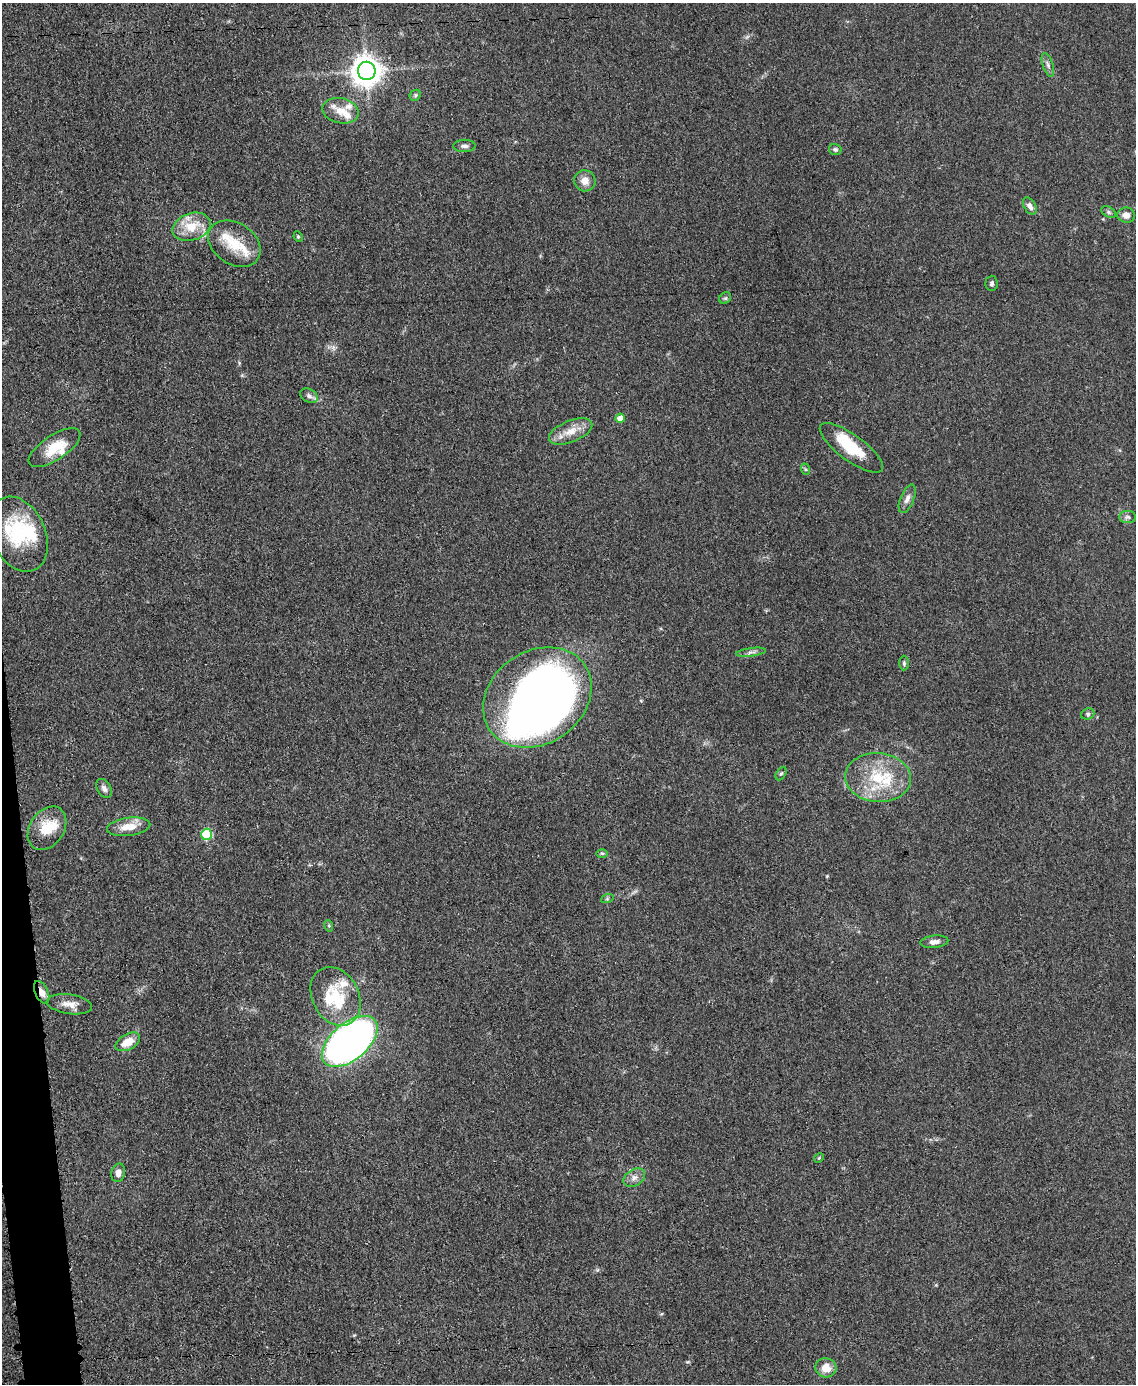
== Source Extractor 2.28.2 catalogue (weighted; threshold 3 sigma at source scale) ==
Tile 7 of 4 x 3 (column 3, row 2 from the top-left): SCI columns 2270-3403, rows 1626-3007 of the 4542 x 4526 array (HDU 1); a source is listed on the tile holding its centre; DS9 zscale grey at full resolution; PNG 1138 x 1386 px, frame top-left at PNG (2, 3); each listed source drawn as its Kron ellipse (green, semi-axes under 4 px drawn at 4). Shown black and unused: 2% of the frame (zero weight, under 3 of 5 exposures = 1% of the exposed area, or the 3 px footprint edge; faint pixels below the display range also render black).
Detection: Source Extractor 2.28.2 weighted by HDU 2 'WHT'; one run over the whole footprint, this tile lists its part. Background 0.0625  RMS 0.0059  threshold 0.0264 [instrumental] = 3 sigma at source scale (4.5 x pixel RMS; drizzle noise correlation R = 1.50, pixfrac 1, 0.05/0.05 arcsec/px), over >= 5 px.
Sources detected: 60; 3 inside a brighter object's white glare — neither listed nor drawn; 10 inside a brighter listed object's ellipse — not listed separately; the other 47 listed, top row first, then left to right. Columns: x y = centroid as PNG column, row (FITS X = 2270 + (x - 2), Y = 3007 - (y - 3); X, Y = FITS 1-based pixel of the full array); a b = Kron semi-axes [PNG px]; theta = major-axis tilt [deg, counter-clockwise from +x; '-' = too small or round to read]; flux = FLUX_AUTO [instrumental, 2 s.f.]
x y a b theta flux
1048 65 12 5 -72 2.1
367 71 9 9 - 870
415 95 6 5 - 0.98
341 111 18 12 -13 9.4
464 146 11 6 0 2.1
835 149 6 5 - 1.3
585 181 10 10 - 5.2
1030 206 9 6 -58 2.9
1108 212 8 5 -28 1.1
1126 215 8 7 - 3.6
191 227 19 13 18 15
298 236 5 4 - 0.81
234 244 28 20 -33 17
992 283 7 6 - 1.4
725 298 6 5 - 1
309 396 9 6 -29 2.2
620 418 5 4 - 5.4
571 431 23 10 22 8.7
54 448 30 12 33 16
851 448 38 13 -36 21
805 469 6 3 -71 0.78
907 499 15 6 68 3.4
1128 517 8 6 0 1.7
19 534 39 27 -66 43
751 652 15 3 7 2
904 663 7 5 -90 1.1
537 697 58 46 34 480
1088 714 7 5 21 1.3
781 773 7 4 61 0.94
878 778 33 24 -4 31
104 788 10 7 -59 2.5
129 827 22 9 7 8.9
47 828 23 17 56 17
207 834 6 5 - 33
602 853 6 4 -1 0.71
607 899 6 4 19 0.81
329 926 6 3 -72 0.71
934 942 14 6 5 3.2
42 992 12 6 -66 4.7
335 996 31 23 -62 24
69 1004 23 10 -8 6.4
350 1041 33 18 40 440
128 1042 13 7 29 9.1
819 1158 5 4 - 0.7
118 1173 9 6 77 3.3
634 1178 12 8 32 3.6
826 1368 10 9 - 7.6
Overlapping masked pixels (flux is a lower limit): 1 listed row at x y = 42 992